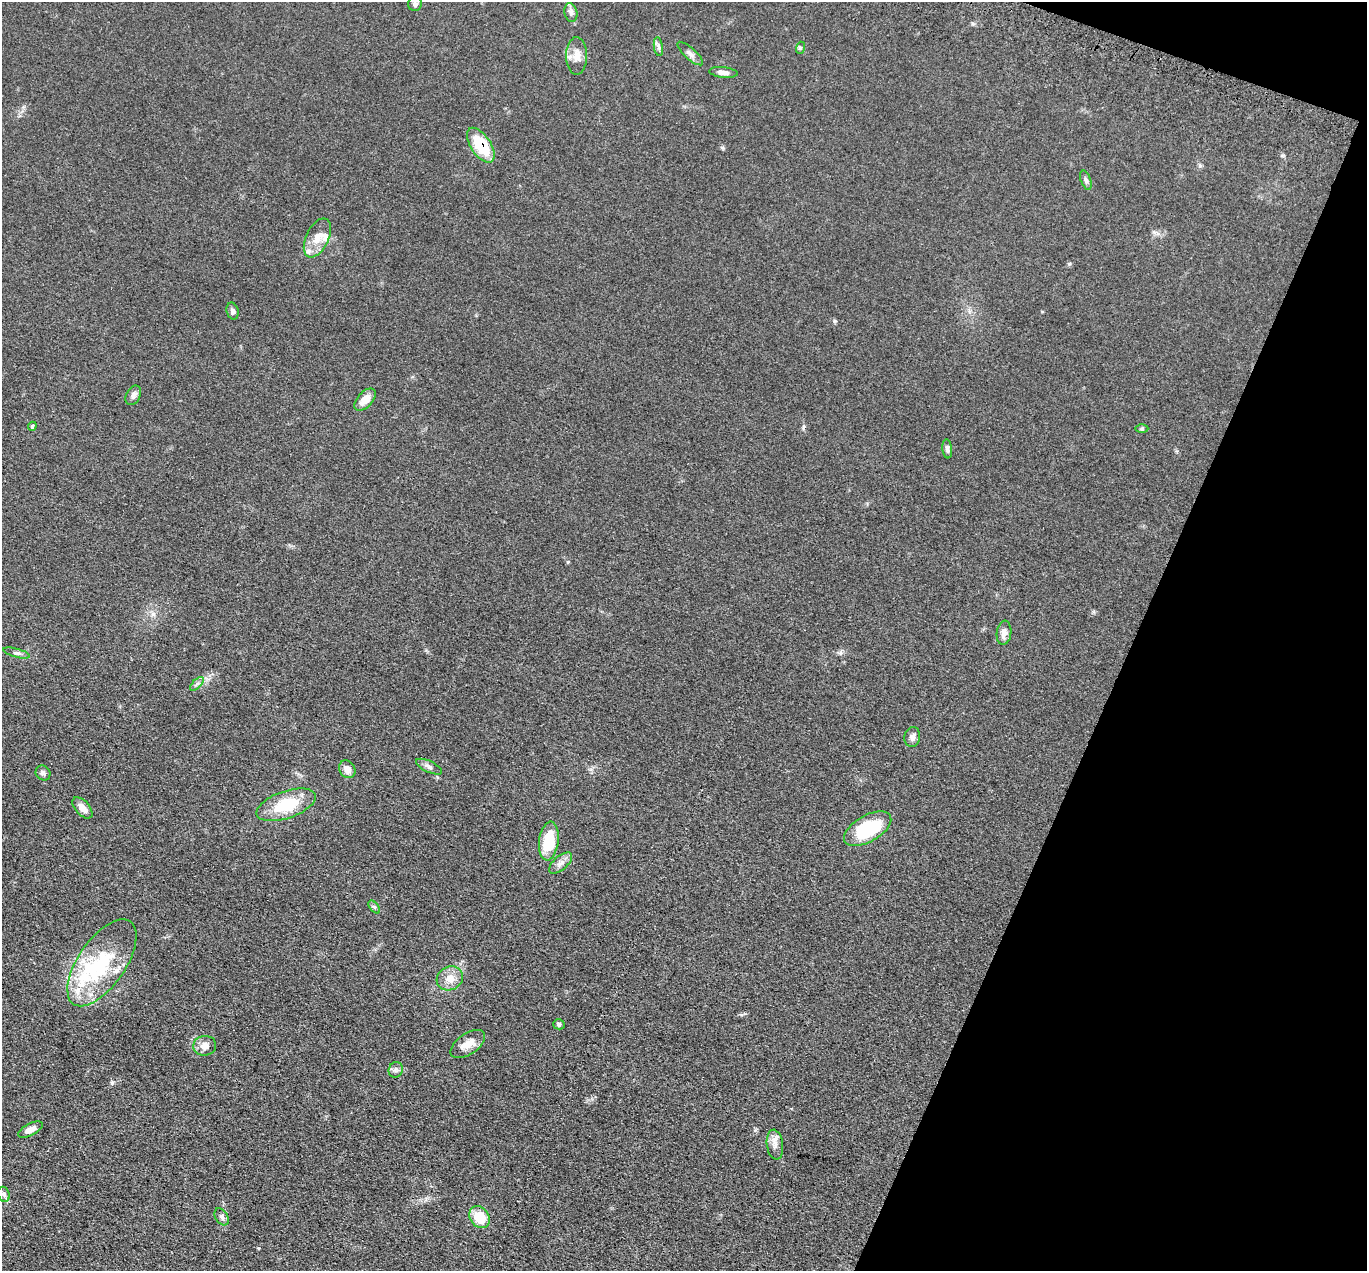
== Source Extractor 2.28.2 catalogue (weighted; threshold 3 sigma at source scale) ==
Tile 8 of 4 x 4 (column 4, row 2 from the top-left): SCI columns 4122-5486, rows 2878-4146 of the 5516 x 5626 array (HDU 1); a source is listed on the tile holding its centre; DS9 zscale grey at full resolution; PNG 1369 x 1273 px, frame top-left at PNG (2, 2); each listed source drawn as its Kron ellipse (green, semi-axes under 4 px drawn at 4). Shown black and unused: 18% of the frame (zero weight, under 3 of 5 exposures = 4% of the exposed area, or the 3 px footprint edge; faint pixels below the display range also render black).
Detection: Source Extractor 2.28.2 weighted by HDU 2 'WHT'; one run over the whole footprint, this tile lists its part. Background 0.0393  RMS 0.0042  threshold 0.0189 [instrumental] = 3 sigma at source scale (4.5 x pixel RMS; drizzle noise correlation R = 1.50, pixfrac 1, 0.05/0.05 arcsec/px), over >= 5 px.
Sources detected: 46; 2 inside a brighter object's white glare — neither listed nor drawn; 4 inside a brighter listed object's ellipse — not listed separately; the other 40 listed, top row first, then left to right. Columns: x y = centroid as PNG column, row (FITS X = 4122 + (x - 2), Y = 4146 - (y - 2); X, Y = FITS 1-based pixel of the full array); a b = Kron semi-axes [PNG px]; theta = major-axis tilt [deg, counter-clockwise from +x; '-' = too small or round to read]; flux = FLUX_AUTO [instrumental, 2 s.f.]
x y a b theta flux
415 4 7 7 - 1.3
571 12 9 6 -77 1.7
658 47 9 4 -81 1.1
800 48 6 4 72 0.55
690 54 16 5 -42 1.8
577 56 19 10 89 4.1
723 72 14 5 -6 2.1
481 145 20 10 -56 16
1086 180 10 5 -71 1.1
317 238 21 11 64 5.4
233 311 8 6 -75 1.2
133 395 10 7 62 1.9
365 400 13 7 48 4.5
32 426 4 4 - 0.52
1142 429 6 4 0 0.58
947 449 9 5 -84 1.4
1004 633 12 7 83 2.5
17 653 13 4 -15 1.2
197 684 9 3 45 0.8
912 737 10 7 80 1.7
429 767 14 5 -26 1.5
347 769 9 7 -61 2.8
43 773 8 7 - 1.2
286 805 31 13 19 17
82 808 13 7 -48 3.1
868 829 26 13 30 22
549 841 19 9 82 14
561 863 14 7 41 2.2
374 907 7 4 -52 0.72
102 963 50 23 55 29
450 978 13 11 27 4.7
559 1024 5 5 - 1.1
468 1044 20 10 35 4.3
205 1046 11 10 - 3.2
396 1070 8 7 - 1.3
30 1129 13 5 27 2.7
775 1145 15 8 -83 2.7
4 1194 8 5 -70 1.1
222 1217 9 6 -59 1.3
480 1217 12 9 -55 10
Overlapping masked pixels (flux is a lower limit): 1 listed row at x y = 481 145
Unlisted compact peaks at least as high as the median listed source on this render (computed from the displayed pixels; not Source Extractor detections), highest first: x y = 112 1083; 835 321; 1069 264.